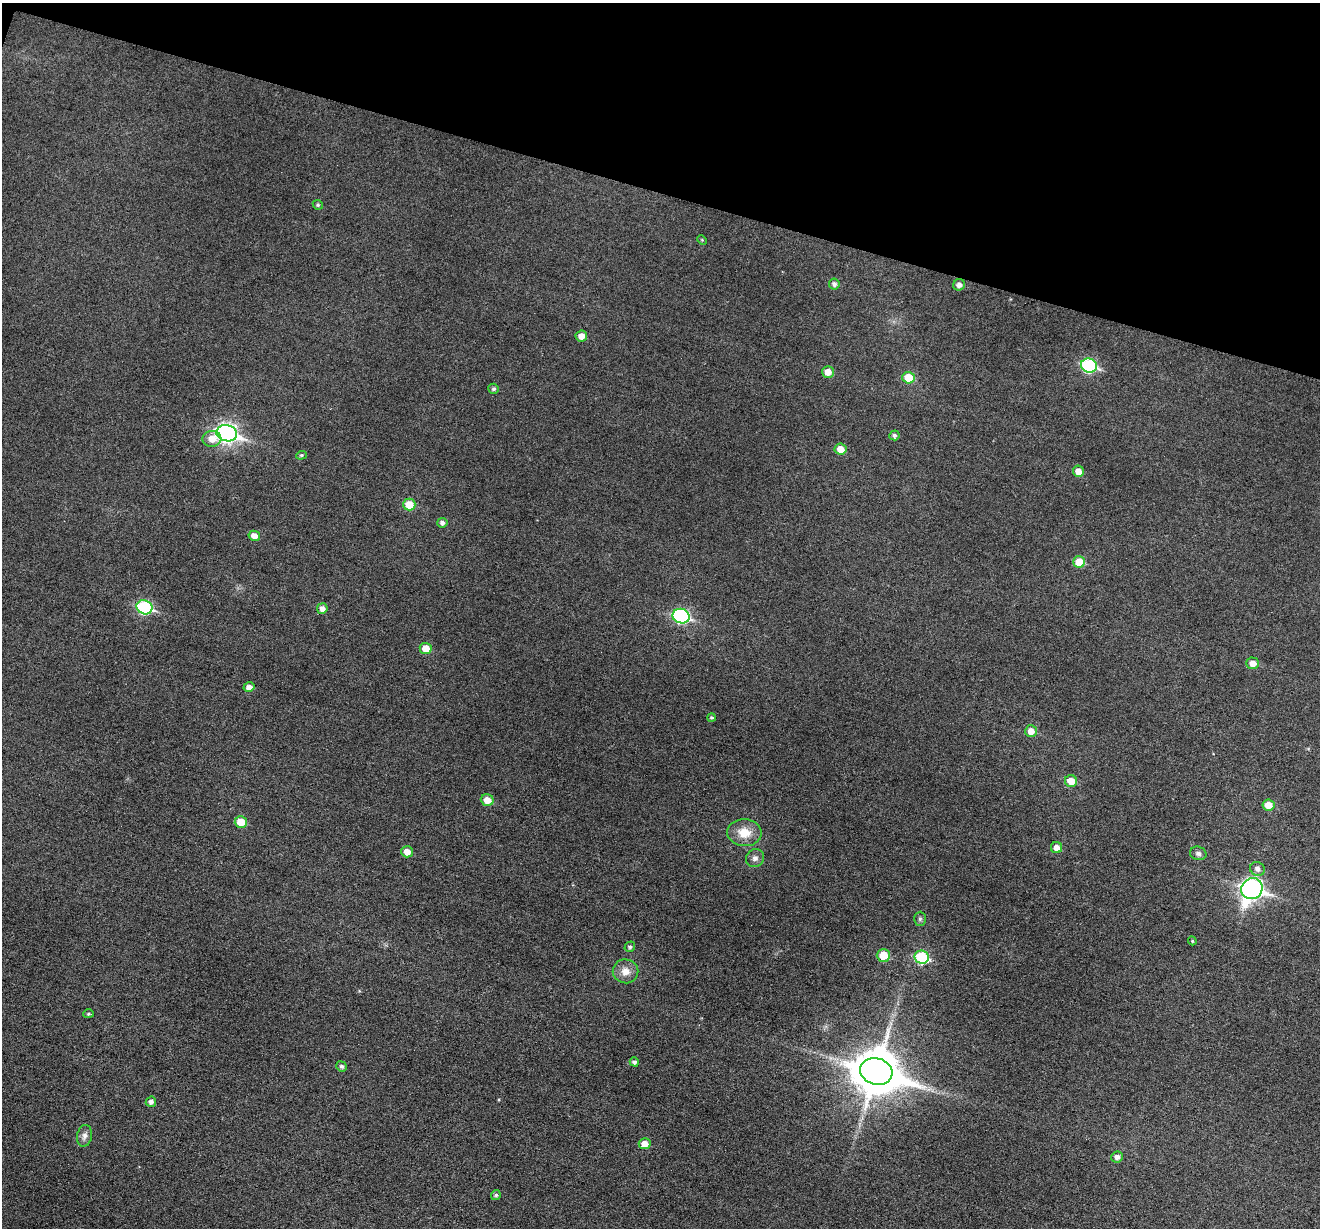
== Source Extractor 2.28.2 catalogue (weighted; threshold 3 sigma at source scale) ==
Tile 2 of 4 x 4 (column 2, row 1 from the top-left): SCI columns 1321-2638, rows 3935-5160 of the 5273 x 5289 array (HDU 1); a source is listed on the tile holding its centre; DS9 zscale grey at full resolution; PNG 1322 x 1230 px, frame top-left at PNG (2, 3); each listed source drawn as its Kron ellipse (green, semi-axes under 4 px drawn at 4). Shown black and unused: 16% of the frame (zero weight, under 3 of 6 exposures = <1% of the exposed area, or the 3 px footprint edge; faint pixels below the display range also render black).
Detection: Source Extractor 2.28.2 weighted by HDU 2 'WHT'; one run over the whole footprint, this tile lists its part. Background 0.0472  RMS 0.0054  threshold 0.0222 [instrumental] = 3 sigma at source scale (4.09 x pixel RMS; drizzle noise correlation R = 1.36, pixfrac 0.8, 0.05/0.05 arcsec/px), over >= 5 px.
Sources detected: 53; all 53 listed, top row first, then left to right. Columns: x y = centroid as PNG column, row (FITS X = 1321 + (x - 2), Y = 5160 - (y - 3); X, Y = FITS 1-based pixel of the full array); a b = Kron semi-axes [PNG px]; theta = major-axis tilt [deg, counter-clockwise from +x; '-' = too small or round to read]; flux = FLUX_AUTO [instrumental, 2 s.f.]
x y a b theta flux
318 205 5 4 - 0.85
702 240 5 4 - 0.49
834 284 5 5 - 1.6
959 285 6 5 - 2.3
581 336 6 5 - 4.2
1089 365 8 7 - 60
828 372 6 6 - 4.9
909 378 6 5 - 13
494 389 5 5 - 1
227 433 10 8 -16 220
894 435 5 5 - 1.2
212 439 9 8 - 5.4
841 449 6 5 - 5.3
301 455 5 4 - 0.76
1078 471 5 5 - 4.6
409 504 6 6 - 9.7
442 523 5 5 - 1.5
254 536 6 5 - 3.6
1079 562 6 5 - 12
144 607 8 7 - 52
322 608 5 5 - 2.5
681 616 8 7 - 67
426 649 6 5 - 7.4
1253 663 6 6 - 4.3
249 687 5 5 - 3
711 717 4 4 - 0.73
1031 731 6 6 - 4.8
1071 781 6 6 - 6.3
487 800 6 5 - 6.1
1268 805 6 5 - 6.8
241 822 6 5 - 9
744 833 17 13 -5 9.5
1057 848 5 5 - 3.5
407 852 6 5 - 4.6
1198 853 8 6 -14 1.7
755 858 9 8 - 2.2
1257 869 7 6 - 2.5
1252 889 11 10 - 230
920 919 7 6 - 1.1
1192 941 4 4 - 0.6
630 947 5 5 - 1.3
883 955 6 6 - 11
922 957 7 6 - 37
625 971 13 12 - 5.1
89 1014 5 4 - 0.72
634 1062 5 4 - 1.5
342 1066 5 5 - 1.2
876 1071 16 13 -16 2000
151 1102 5 5 - 1.7
84 1136 11 7 80 2.4
645 1144 6 5 - 5
1117 1157 6 5 - 2.4
496 1195 5 4 - 0.96